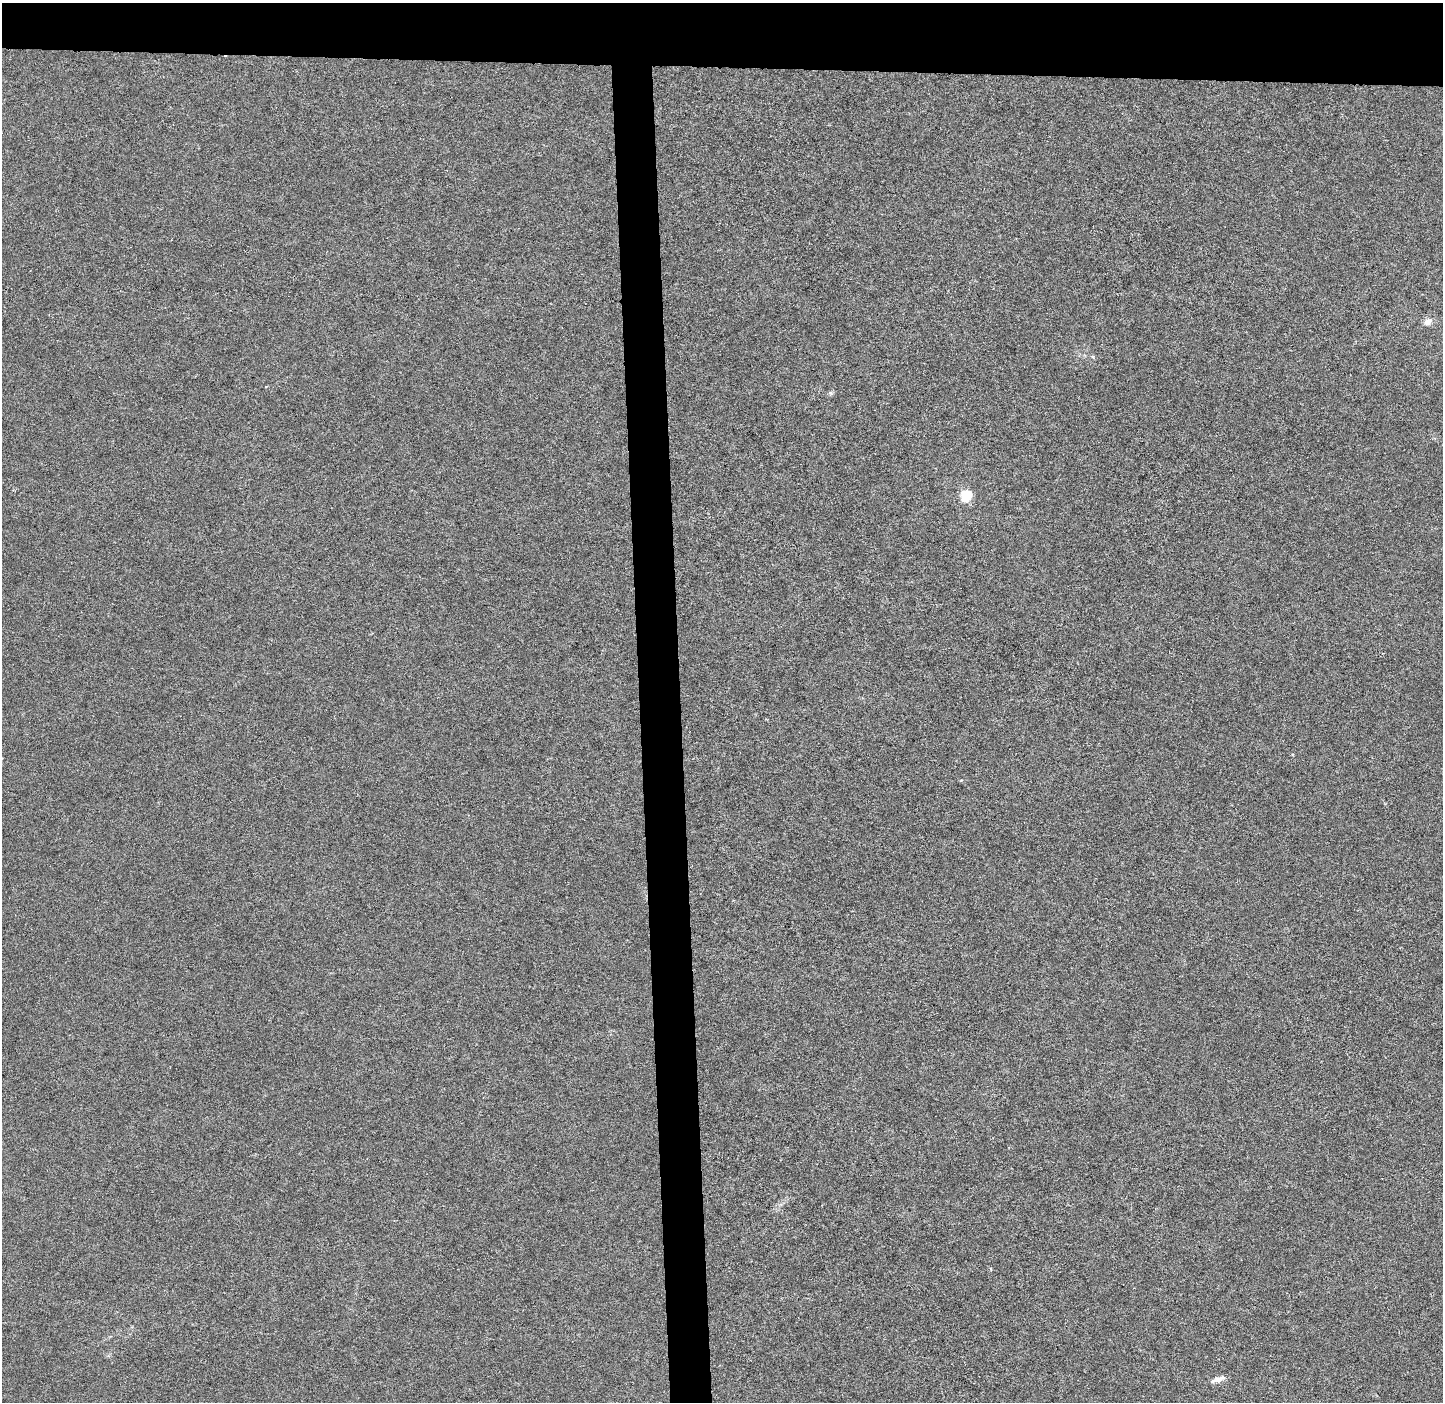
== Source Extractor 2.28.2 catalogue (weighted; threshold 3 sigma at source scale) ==
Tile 2 of 3 x 3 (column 2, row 1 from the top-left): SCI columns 1512-2952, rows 2808-4207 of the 4465 x 4207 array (HDU 1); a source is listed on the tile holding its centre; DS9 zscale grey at full resolution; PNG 1445 x 1404 px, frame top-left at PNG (2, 3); no overlay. Shown black and unused: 7% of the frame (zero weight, under 3 of 6 exposures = <1% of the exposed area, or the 3 px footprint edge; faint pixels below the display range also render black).
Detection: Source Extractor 2.28.2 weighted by HDU 2 'WHT'; one run over the whole footprint, this tile lists its part. Background -1.97e-04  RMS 0.0024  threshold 0.00975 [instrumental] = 3 sigma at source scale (4.09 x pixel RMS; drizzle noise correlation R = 1.36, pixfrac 0.8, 0.0396/0.0396 arcsec/px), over >= 5 px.
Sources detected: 4; all 4 listed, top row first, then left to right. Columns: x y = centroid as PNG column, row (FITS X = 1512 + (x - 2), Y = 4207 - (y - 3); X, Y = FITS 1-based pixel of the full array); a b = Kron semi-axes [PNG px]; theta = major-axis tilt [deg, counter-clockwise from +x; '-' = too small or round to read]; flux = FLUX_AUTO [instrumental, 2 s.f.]
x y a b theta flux
1428 322 7 6 - 1.5
831 393 6 4 -71 0.31
966 496 6 5 - 17
1218 1379 20 6 18 1.3